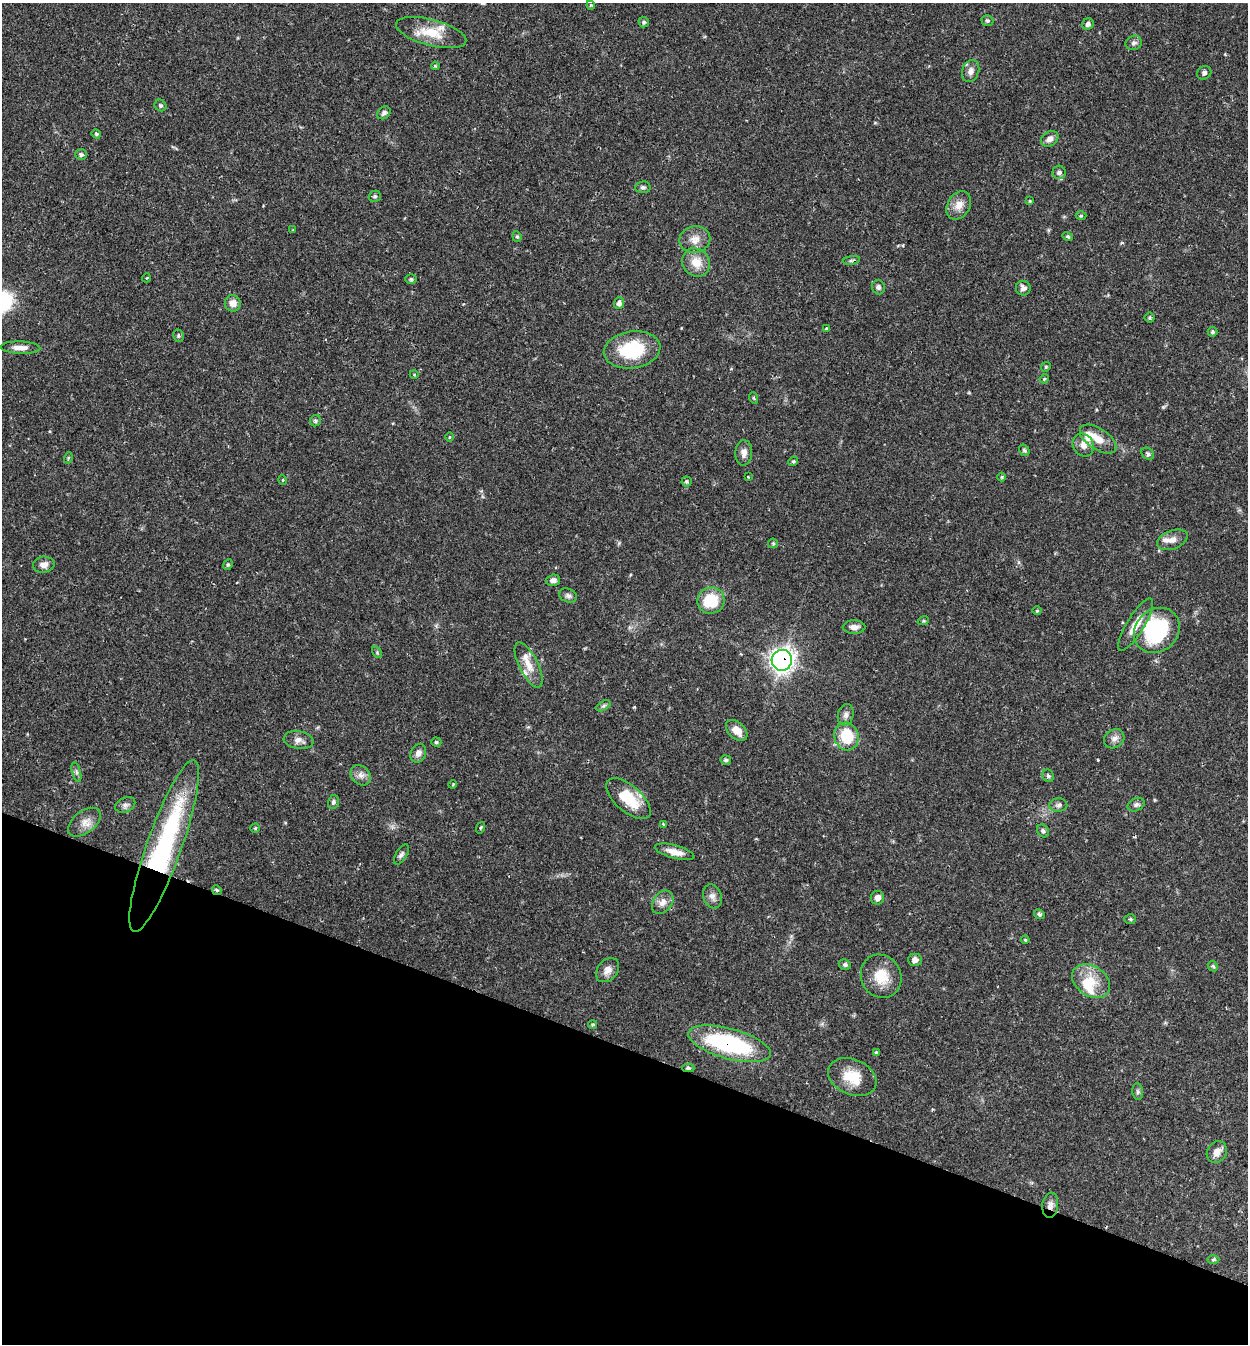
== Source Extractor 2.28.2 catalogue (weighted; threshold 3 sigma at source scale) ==
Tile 15 of 4 x 4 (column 3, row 4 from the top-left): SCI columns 2685-3930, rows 29-1370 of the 5497 x 5417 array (HDU 1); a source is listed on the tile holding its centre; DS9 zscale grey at full resolution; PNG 1250 x 1346 px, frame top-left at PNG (2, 3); each listed source drawn as its Kron ellipse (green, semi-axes under 4 px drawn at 4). Shown black and unused: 22% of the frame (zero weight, under 2 of 3 exposures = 3% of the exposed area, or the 3 px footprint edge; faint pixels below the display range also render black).
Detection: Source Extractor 2.28.2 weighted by HDU 2 'WHT'; one run over the whole footprint, this tile lists its part. Background 0.0653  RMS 0.0051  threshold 0.023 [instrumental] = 3 sigma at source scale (4.5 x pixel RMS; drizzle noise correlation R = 1.50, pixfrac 1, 0.05/0.05 arcsec/px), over >= 5 px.
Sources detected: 124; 6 inside a brighter listed object's ellipse — not listed separately; the other 118 listed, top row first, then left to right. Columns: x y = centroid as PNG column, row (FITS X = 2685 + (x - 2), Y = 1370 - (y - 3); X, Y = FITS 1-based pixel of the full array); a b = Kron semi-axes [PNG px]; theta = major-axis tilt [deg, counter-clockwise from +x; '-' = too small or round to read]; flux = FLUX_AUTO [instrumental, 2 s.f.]
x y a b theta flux
591 5 4 4 - 0.51
987 21 6 5 - 0.83
644 22 5 5 - 0.9
1088 24 6 5 - 1.7
431 33 36 13 -15 12
1134 43 8 7 - 1.4
435 66 4 3 - 0.54
971 71 11 8 69 2.8
1204 73 7 6 - 1.3
160 105 6 5 - 0.98
384 113 7 5 39 1.4
96 134 4 4 - 0.74
1050 139 9 7 33 2.5
81 154 6 5 - 1.1
1059 172 6 6 - 1.5
643 187 7 6 - 1.1
375 196 6 5 - 0.9
1030 201 4 4 - 0.45
959 205 15 11 59 5.1
1081 216 5 3 - 0.48
293 230 4 4 - 0.38
517 236 5 4 - 0.74
1068 236 5 4 - 0.74
695 240 15 13 12 5
851 260 9 4 9 0.94
696 262 15 13 -51 7.5
146 278 4 3 - 0.49
411 279 6 5 - 0.84
878 287 7 6 - 1.5
1023 288 7 7 - 2.2
233 303 8 8 - 4.3
619 303 6 5 - 2
1150 318 5 5 - 0.8
826 329 4 3 - 0.77
1213 332 5 5 - 0.83
178 336 6 5 - 0.88
20 348 20 6 -2 3.7
632 350 28 18 9 26
1046 367 5 4 - 0.7
414 374 4 3 - 0.37
1044 379 5 3 - 0.52
754 398 6 3 -71 0.62
315 421 6 5 - 0.98
449 437 5 3 - 0.4
1098 439 21 10 -33 7.1
1083 445 12 10 -54 3.6
1024 450 6 5 - 0.95
744 453 13 8 86 3
1148 454 7 5 -34 1.1
68 458 5 3 - 0.55
793 461 5 4 - 0.66
748 477 3 2 - 0.56
1002 477 4 4 - 0.62
283 480 5 3 - 0.41
686 481 5 5 - 0.9
1172 540 16 9 21 3.6
773 543 5 4 - 0.61
44 565 11 8 9 3.3
228 565 5 4 - 0.75
553 580 7 5 17 2.1
568 596 9 6 -22 1.6
711 601 13 13 - 17
1037 611 5 3 - 0.49
923 621 6 4 18 0.58
1136 625 30 8 59 7.3
854 627 11 7 1 3
1157 630 24 21 43 51
377 652 6 4 -58 0.7
782 660 10 10 - 260
529 665 25 9 -64 7.1
603 706 8 4 31 0.99
846 715 11 7 78 2.2
737 730 13 8 -44 5.1
846 736 14 12 -73 17
1114 739 11 9 36 2.5
299 740 15 9 -10 3.1
436 742 5 4 - 0.76
418 753 9 7 66 2.6
726 760 5 4 - 1.1
76 772 10 3 -75 1.2
361 775 11 9 -43 2.7
1048 776 6 5 - 0.93
453 784 4 3 - 0.44
628 799 27 13 -41 17
333 802 7 5 74 1.2
125 805 10 7 25 1.8
1058 805 9 7 6 1.5
1136 805 9 6 26 1.4
84 822 19 10 38 4.7
663 824 4 3 - 0.46
255 828 4 4 - 0.51
481 828 6 3 70 0.57
1043 831 7 5 -53 1.3
164 846 91 17 70 91
675 852 20 6 -15 4.7
401 854 11 5 59 1.5
217 890 5 4 - 0.7
712 896 12 9 -71 2.9
877 898 7 6 - 2.5
663 902 13 9 51 3.6
1039 914 5 4 - 1.1
1130 919 6 5 - 0.85
1025 940 4 3 - 0.51
915 960 7 6 - 2.1
845 965 6 5 - 0.93
1213 966 5 4 - 0.78
608 970 13 10 50 3.6
881 976 22 20 -62 11
1091 981 21 14 -34 11
593 1025 4 4 - 0.64
729 1044 42 15 -15 59
876 1053 4 3 - 1.7
688 1068 6 4 -1 0.88
852 1077 25 17 -24 12
1138 1092 8 5 -84 1.1
1217 1152 11 9 56 3.7
1050 1205 12 8 82 2.6
1213 1259 6 4 1 0.74
Overlapping masked pixels (flux is a lower limit): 5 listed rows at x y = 782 660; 164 846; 217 890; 729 1044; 1050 1205